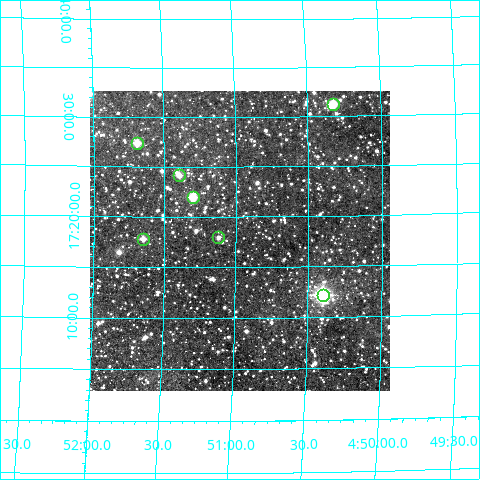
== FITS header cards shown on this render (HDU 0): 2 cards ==
NAXIS1  =                  300
NAXIS2  =                  300

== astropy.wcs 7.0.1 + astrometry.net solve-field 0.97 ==
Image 300 x 300 px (HDU 0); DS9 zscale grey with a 90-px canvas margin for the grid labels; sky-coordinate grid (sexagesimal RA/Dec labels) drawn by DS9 from the SOLVED WCS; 7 Tycho-2 reference stars matched to detected sources circled (green)
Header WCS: RA---TAN/DEC--TAN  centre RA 04:50:58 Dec +17:18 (72.74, +17.29 deg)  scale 6 arcsec/px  FOV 30.0' x 30.0'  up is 0 deg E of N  parity normal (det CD < 0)
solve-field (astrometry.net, Tycho-2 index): VERIFIED the header's WCS against the Tycho-2 star catalogue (verified at 2 index scales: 7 matches each, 0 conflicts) and refined it, rather than solving blind
Solved WCS: RA---TAN-SIP/DEC--TAN-SIP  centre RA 04:50:58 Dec +17:18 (72.74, +17.29 deg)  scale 5.95 arcsec/px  FOV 29.8' x 29.8'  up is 0 deg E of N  parity normal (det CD < 0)
The solver's refit moves the header's centre by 1.7 arcsec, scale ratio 0.9921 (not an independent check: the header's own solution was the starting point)
Tycho-2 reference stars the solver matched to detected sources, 7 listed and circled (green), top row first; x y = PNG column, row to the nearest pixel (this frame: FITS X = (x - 90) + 1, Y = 300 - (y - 91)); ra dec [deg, ICRS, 3 dp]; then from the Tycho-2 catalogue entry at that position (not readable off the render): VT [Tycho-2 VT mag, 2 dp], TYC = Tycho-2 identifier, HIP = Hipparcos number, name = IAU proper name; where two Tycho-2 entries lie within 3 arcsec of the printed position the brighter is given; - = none
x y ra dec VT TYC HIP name
333 104 72.581 +17.521 9.06 1284-400-1 - -
137 143 72.923 +17.456 10.15 1284-722-1 - -
179 175 72.850 +17.403 11.12 1284-444-1 - -
193 197 72.825 +17.366 9.78 1284-792-1 - -
218 237 72.780 +17.299 11.14 1284-1515-1 - -
143 239 72.912 +17.296 10.99 1284-338-1 - -
323 295 72.600 +17.203 7.17 1284-332-1 22496 -